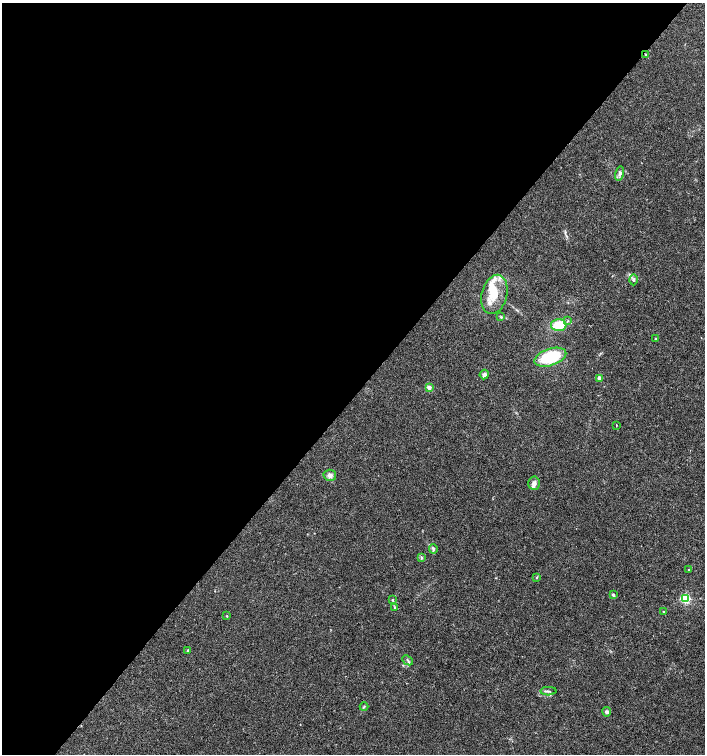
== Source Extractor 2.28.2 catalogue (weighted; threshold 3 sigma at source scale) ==
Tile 5 of 4 x 4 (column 1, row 2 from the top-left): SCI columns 232-1637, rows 3006-4508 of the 6023 x 6017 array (HDU 1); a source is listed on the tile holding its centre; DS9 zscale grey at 2 x 2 block average (1 PNG px = mean of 2 x 2 image px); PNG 707 x 756 px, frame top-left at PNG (2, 3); each listed source drawn as its Kron ellipse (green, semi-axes under 4 px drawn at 4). Shown black and unused: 52% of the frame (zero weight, under 3 of 4 exposures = <1% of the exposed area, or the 3 px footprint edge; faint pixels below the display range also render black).
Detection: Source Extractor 2.28.2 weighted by HDU 2 'WHT'; one run over the whole footprint, this tile lists its part. Background 0.0327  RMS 0.0032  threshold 0.0145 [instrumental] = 3 sigma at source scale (4.5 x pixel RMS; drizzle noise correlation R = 1.50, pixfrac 1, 0.0396/0.0396 arcsec/px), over >= 5 px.
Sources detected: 35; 5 inside a brighter listed object's ellipse — not listed separately; the other 30 listed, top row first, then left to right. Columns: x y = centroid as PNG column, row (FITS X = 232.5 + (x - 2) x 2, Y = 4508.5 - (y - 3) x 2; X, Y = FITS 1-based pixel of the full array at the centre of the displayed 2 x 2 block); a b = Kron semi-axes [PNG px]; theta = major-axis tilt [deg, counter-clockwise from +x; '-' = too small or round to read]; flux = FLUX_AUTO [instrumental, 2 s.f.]
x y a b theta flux
646 55 4 2 - 0.71
620 174 7 4 76 2.5
633 280 5 4 - 1.6
494 294 20 12 76 17
501 317 3 3 - 0.77
568 321 3 2 - 1.1
559 325 8 6 1 18
655 339 3 2 - 0.6
550 357 16 8 18 34
484 375 5 4 - 2.4
600 378 2 2 - 7.8
429 387 2 2 - 5.6
616 425 2 2 - 1.3
330 475 6 5 - 2.8
534 483 6 6 - 2.7
433 549 5 3 - 1.2
421 557 4 3 - 0.83
689 570 3 2 - 0.4
537 577 4 2 - 0.57
613 595 4 3 - 0.97
685 599 3 3 - 84
392 600 3 3 - 0.74
394 607 3 3 - 0.55
663 612 3 2 - 0.57
227 616 2 2 - 0.6
188 651 2 2 - 1.9
408 660 6 2 -41 0.69
548 691 8 2 2 1.1
364 707 4 3 - 0.87
607 712 4 4 - 1.8
Overlapping masked pixels (flux is a lower limit): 1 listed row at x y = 646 55
Diffuse or blended objects may show on this block-average render without a row.